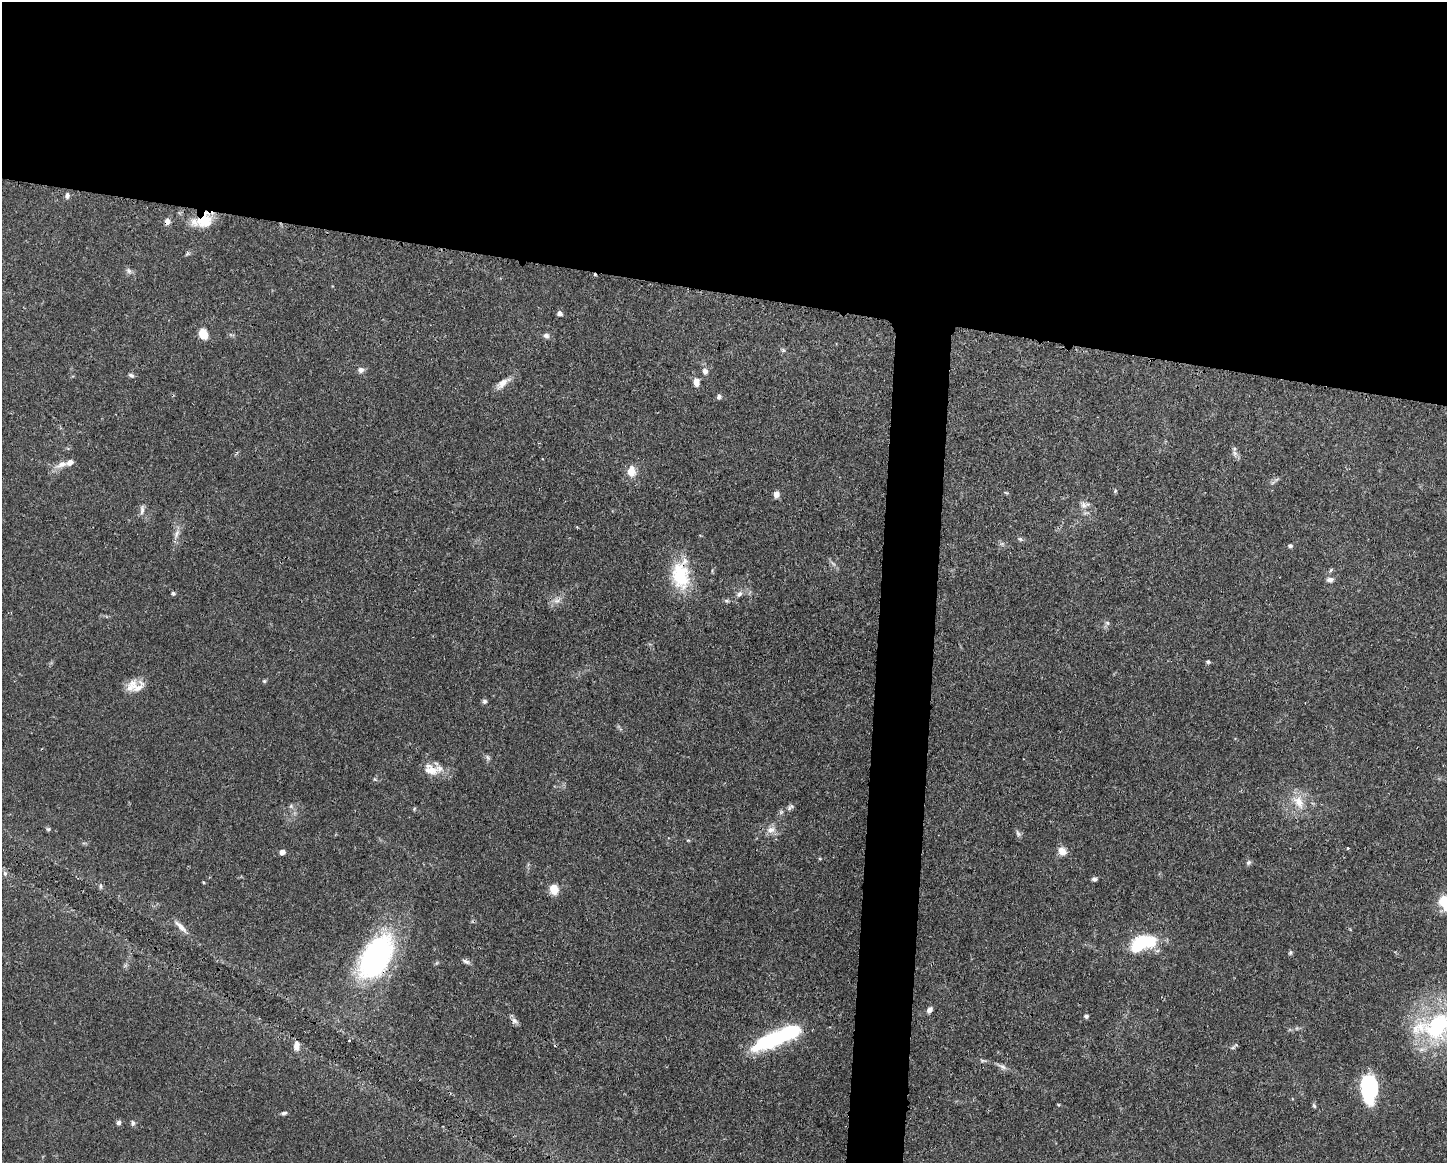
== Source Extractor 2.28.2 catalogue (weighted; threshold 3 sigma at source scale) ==
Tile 2 of 3 x 4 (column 2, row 1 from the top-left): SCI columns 1560-3004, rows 3489-4649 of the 4674 x 4656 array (HDU 1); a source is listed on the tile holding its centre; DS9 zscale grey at full resolution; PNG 1449 x 1165 px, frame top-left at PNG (2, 2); no overlay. Shown black and unused: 28% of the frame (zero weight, under 3 of 4 exposures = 1% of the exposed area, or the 3 px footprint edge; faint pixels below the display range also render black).
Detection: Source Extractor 2.28.2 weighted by HDU 2 'WHT'; one run over the whole footprint, this tile lists its part. Background 0.0441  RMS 0.0029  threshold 0.0131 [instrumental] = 3 sigma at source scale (4.5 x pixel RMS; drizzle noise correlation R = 1.50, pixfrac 1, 0.05/0.05 arcsec/px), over >= 5 px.
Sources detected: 78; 2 inside a brighter object's white glare — not listed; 2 inside a brighter listed object's ellipse — not listed separately; the other 74 listed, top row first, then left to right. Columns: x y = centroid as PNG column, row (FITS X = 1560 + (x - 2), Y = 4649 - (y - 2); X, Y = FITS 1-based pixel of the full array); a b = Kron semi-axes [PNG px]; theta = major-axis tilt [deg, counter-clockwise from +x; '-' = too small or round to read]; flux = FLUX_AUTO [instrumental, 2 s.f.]
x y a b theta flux
67 196 8 5 86 0.87
167 221 7 7 - 1.5
204 221 20 15 34 7.2
129 271 8 6 -46 0.91
559 313 6 5 - 0.99
203 334 11 8 -72 4.2
546 335 8 6 -12 0.92
783 350 7 4 -45 0.46
361 370 9 7 17 1.1
705 371 9 7 -57 1.3
131 375 8 5 -27 0.67
696 382 10 6 -87 2.2
502 383 19 9 39 2.6
719 397 7 5 35 0.76
1235 453 8 6 -46 0.95
62 464 19 8 23 2.5
631 471 14 11 88 3.2
1115 491 6 4 47 0.37
776 494 7 6 - 1.7
1084 505 11 9 -56 1.8
142 510 14 5 87 1.2
176 534 12 6 61 1.5
1020 539 6 5 - 0.51
1290 546 5 5 - 0.66
681 575 39 22 -87 14
1330 580 9 6 -1 1.1
173 593 5 4 - 0.51
739 594 10 6 56 1.1
557 601 7 4 18 0.86
726 601 8 4 -8 0.55
1107 623 6 5 - 0.61
1208 662 6 4 -13 0.48
264 681 5 4 - 0.39
135 686 22 14 5 4.4
485 701 6 6 - 0.64
488 757 8 3 -71 0.53
430 769 21 14 -22 4.6
374 779 6 3 -70 0.33
1299 802 21 12 -59 5
291 806 6 5 - 0.54
792 806 7 6 - 0.7
414 809 6 3 73 0.31
781 812 7 6 - 0.64
48 829 6 5 - 0.44
771 830 14 9 12 2.3
1018 833 10 5 -65 0.76
1348 848 3 3 - 0.26
1062 851 10 8 -45 2.6
282 852 4 4 - 2.2
1248 863 7 6 - 0.66
5 873 6 5 - 0.63
1094 879 6 5 - 0.7
101 886 6 4 90 0.47
554 889 10 8 -84 4.4
1445 902 18 14 33 9.1
181 927 21 6 -45 2.1
1139 944 19 11 52 14
1290 953 7 5 59 0.47
376 957 46 26 60 63
466 961 11 5 -21 0.86
929 1010 8 5 50 1.1
1086 1016 6 5 - 0.53
514 1021 9 7 -46 1.1
1438 1026 56 37 24 40
774 1039 49 15 22 27
349 1041 3 2 - 0.24
296 1046 12 7 90 1.8
1233 1048 8 4 9 0.49
1002 1066 12 7 -29 1.2
1369 1087 26 14 89 25
1314 1106 6 5 - 0.44
284 1113 7 4 8 0.63
119 1123 6 6 - 0.78
133 1123 7 5 89 0.64
Overlapping masked pixels (flux is a lower limit): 5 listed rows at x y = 167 221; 204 221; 681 575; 376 957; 1369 1087
Isophote crosses this tile's border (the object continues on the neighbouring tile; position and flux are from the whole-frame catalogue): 2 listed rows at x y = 1445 902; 1438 1026